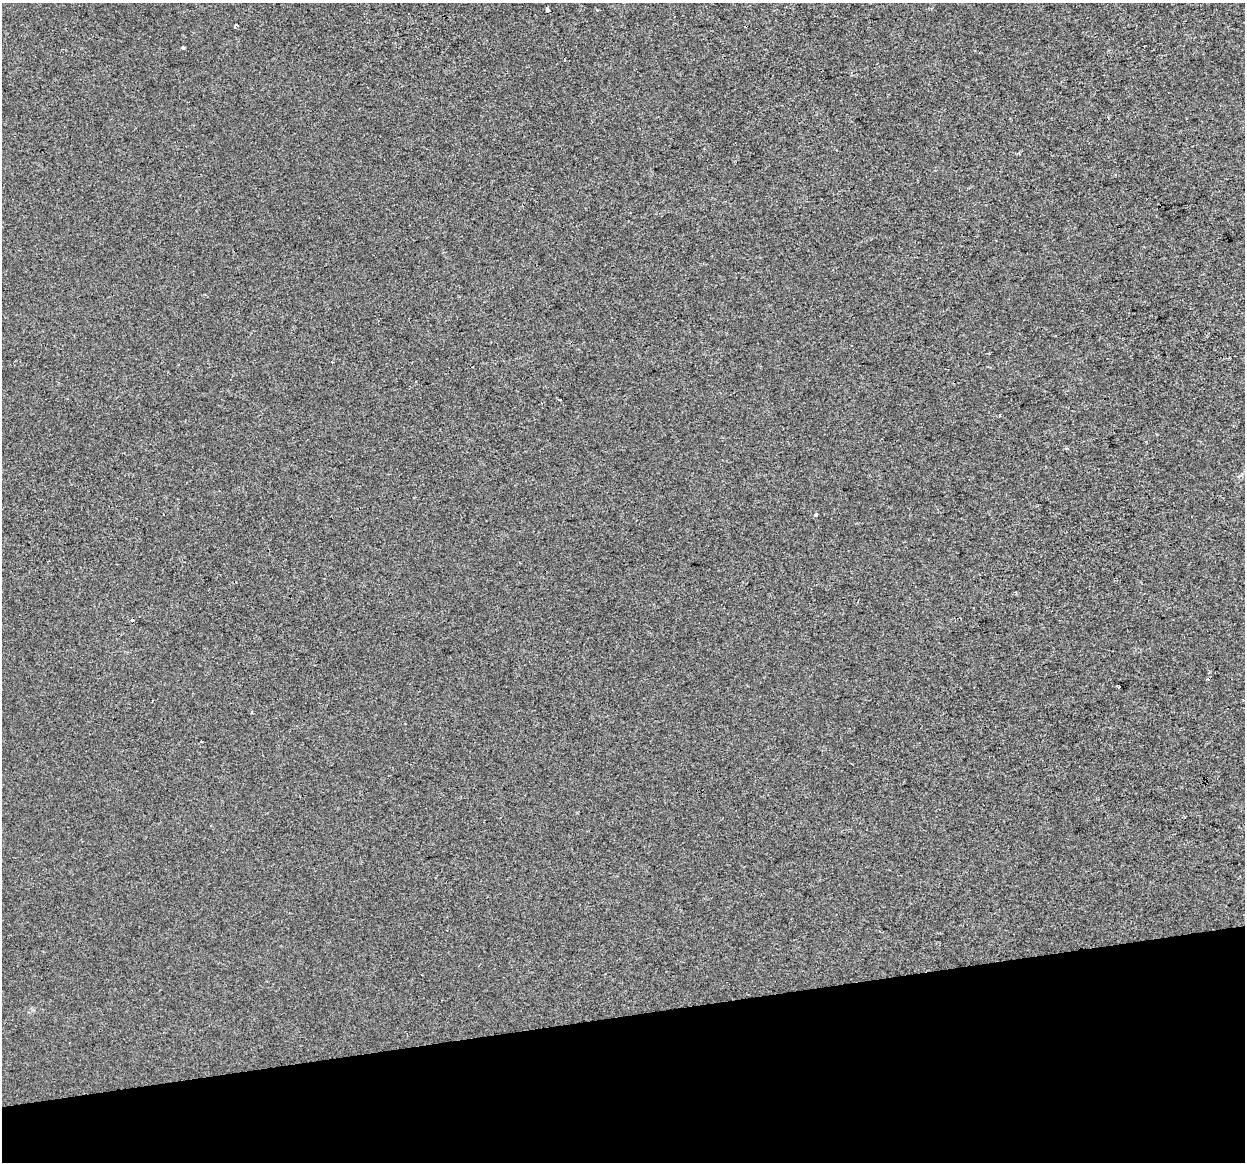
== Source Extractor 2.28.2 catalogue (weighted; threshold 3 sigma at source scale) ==
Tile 14 of 4 x 4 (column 2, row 4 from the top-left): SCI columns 1244-2486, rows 81-1240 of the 4972 x 4754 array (HDU 1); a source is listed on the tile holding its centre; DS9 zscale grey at full resolution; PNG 1247 x 1164 px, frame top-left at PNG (2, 3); no overlay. Shown black and unused: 13% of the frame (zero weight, under 2 of 3 exposures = <1% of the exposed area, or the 3 px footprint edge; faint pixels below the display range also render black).
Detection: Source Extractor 2.28.2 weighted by HDU 2 'WHT'; one run over the whole footprint, this tile lists its part. Background 1.36e-04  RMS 0.0057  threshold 0.0254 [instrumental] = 3 sigma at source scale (4.5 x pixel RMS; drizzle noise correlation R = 1.50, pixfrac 1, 0.0396/0.0396 arcsec/px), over >= 5 px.
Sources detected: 9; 2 cosmic-ray / hot-pixel residue — not listed; the other 7 listed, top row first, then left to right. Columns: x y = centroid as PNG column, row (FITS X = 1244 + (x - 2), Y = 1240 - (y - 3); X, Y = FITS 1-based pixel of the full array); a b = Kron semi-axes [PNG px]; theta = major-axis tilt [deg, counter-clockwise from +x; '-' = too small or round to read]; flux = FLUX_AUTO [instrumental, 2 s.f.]
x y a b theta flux
547 9 4 3 - 2.1
597 10 4 3 - 0.64
236 25 4 3 - 1.4
183 48 3 3 - 2.8
816 515 4 3 - 2.3
1119 686 3 3 - 1.7
251 712 4 3 - 0.52